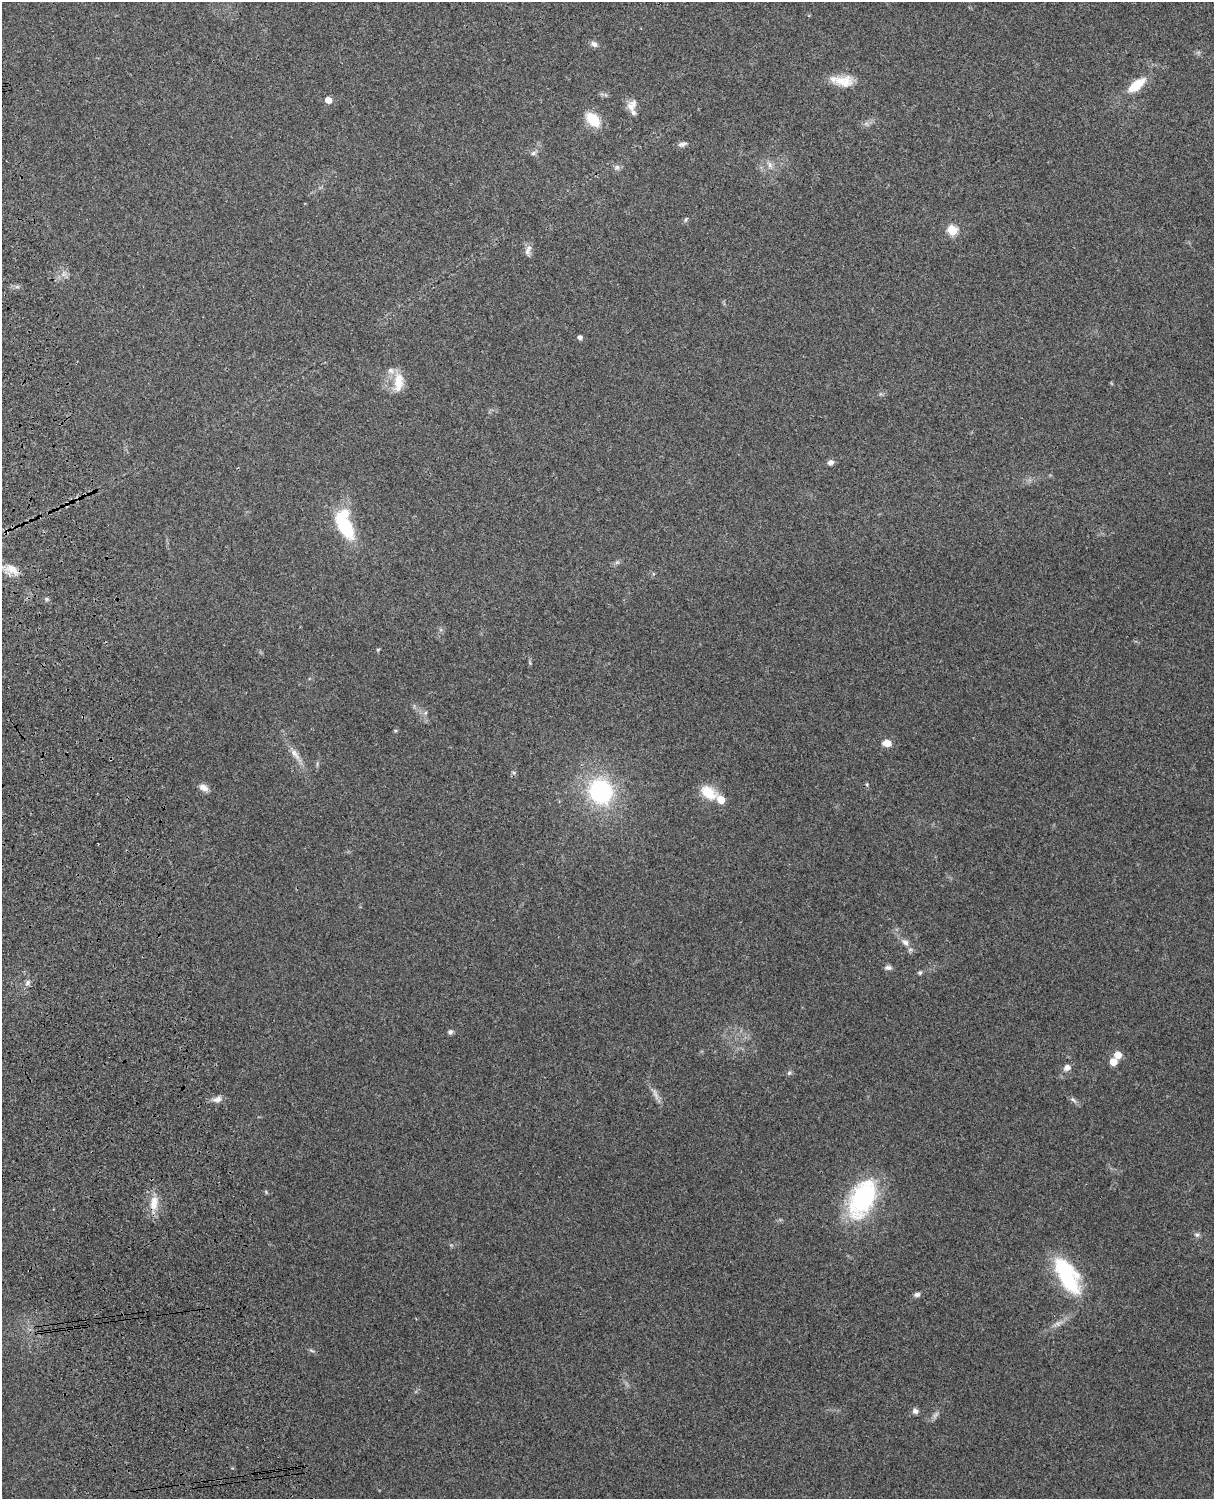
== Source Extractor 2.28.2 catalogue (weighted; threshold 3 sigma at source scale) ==
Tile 7 of 4 x 3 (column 3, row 2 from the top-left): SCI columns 2545-3756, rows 1660-3156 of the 5090 x 4929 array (HDU 1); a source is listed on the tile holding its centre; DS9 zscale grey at full resolution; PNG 1216 x 1501 px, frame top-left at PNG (2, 2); no overlay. Shown black and unused: <1% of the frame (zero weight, under 3 of 4 exposures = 6% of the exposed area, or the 3 px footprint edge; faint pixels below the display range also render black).
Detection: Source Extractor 2.28.2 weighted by HDU 2 'WHT'; one run over the whole footprint, this tile lists its part. Background 0.29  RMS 0.0093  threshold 0.0419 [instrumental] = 3 sigma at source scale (4.5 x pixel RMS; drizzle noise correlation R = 1.50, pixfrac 1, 0.05/0.05 arcsec/px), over >= 5 px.
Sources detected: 48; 1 too faint to see at this stretch — not listed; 3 inside a brighter listed object's ellipse — not listed separately; the other 44 listed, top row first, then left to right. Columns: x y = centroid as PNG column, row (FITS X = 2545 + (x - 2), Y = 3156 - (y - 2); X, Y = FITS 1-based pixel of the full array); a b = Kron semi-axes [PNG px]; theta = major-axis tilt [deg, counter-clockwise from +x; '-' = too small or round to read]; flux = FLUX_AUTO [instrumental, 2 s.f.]
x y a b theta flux
594 44 9 6 -27 4
843 81 27 14 -1 17
1136 85 17 8 39 26
328 100 5 5 - 10
631 107 18 9 -69 7.7
593 120 17 11 -47 24
682 144 12 6 11 3.1
533 153 7 5 43 2.2
770 165 11 6 -72 3.9
617 167 8 6 26 2.6
686 219 7 4 60 1.4
952 230 6 5 - 47
527 251 15 8 -77 4.7
580 337 5 4 - 3.2
398 382 26 11 84 16
830 462 7 6 - 3.5
345 525 29 13 -71 69
617 562 7 4 18 1.8
12 569 18 10 -30 11
46 599 6 4 -90 1.4
378 649 6 3 20 0.93
887 743 9 7 -1 8.5
295 754 20 8 -52 8.3
203 788 12 8 -25 5.7
601 791 27 24 -63 99
708 792 21 13 -37 21
905 942 12 8 -39 5.5
888 968 10 6 0 3
920 972 6 5 - 1.7
27 983 8 6 56 3
450 1032 7 6 - 2.3
1118 1055 5 5 - 14
1113 1062 5 5 - 16
1067 1067 9 7 29 4.7
789 1073 6 5 - 1.7
217 1099 12 7 15 5.1
1073 1100 13 4 -40 2.8
862 1199 45 25 65 100
154 1203 21 10 83 14
1197 1235 8 6 -13 2.3
1067 1276 42 19 -62 81
917 1294 7 6 - 2.8
311 1350 8 3 -19 1.6
915 1411 7 6 - 3.5